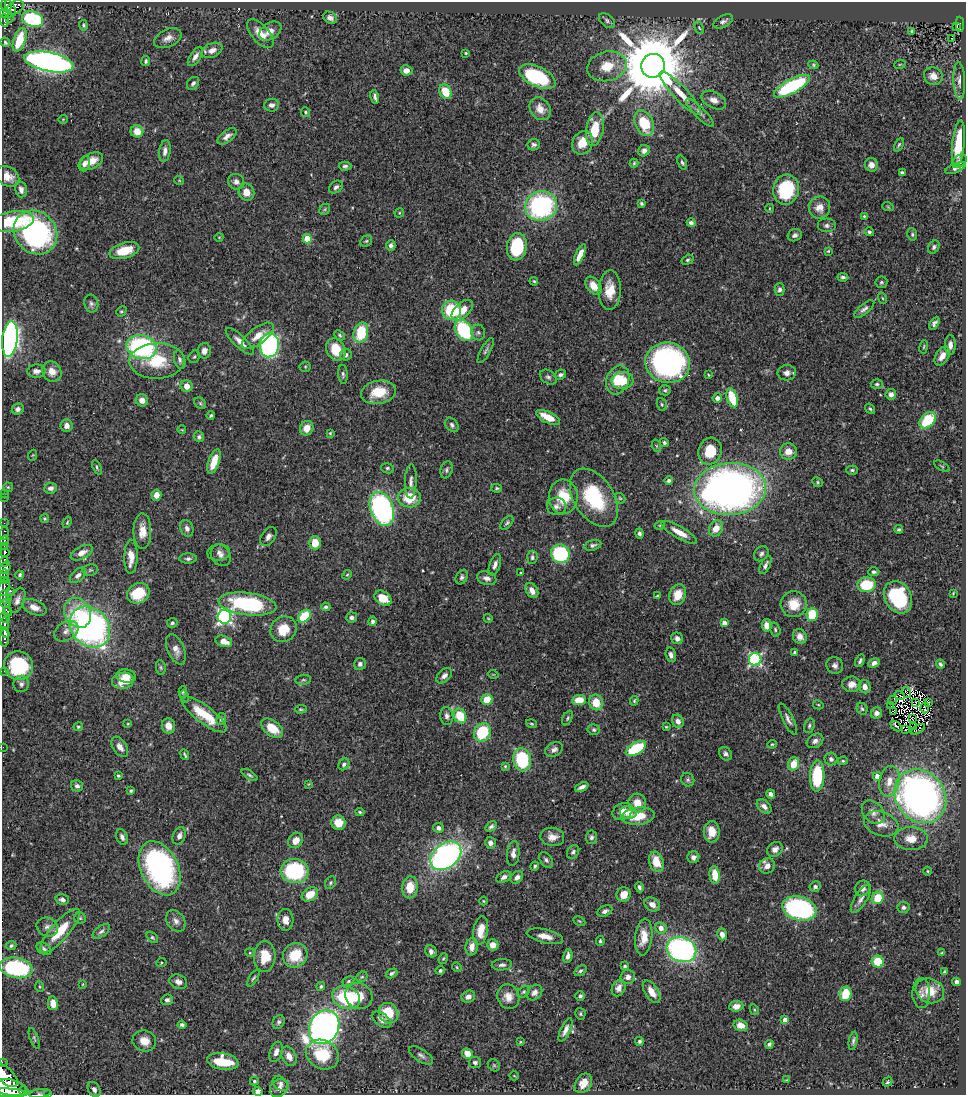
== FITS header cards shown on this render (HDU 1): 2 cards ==
NAXIS1  =                  964
NAXIS2  =                 1093

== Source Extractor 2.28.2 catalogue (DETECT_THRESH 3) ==
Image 964 x 1093 px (HDU 1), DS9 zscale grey, 1 PNG px = 1 image px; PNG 968 x 1097 px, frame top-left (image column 1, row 1093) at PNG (2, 2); each listed source drawn as its Kron ellipse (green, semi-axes under 4 px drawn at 4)
Background 0.437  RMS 0.02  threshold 0.0614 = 3 sigma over >= 5 px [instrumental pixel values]
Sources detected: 519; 5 with non-positive FLUX_AUTO (blend fragments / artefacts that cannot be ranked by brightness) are neither listed nor drawn; of the other 514, the 500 brightest by FLUX_AUTO listed and drawn (14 fainter detections omitted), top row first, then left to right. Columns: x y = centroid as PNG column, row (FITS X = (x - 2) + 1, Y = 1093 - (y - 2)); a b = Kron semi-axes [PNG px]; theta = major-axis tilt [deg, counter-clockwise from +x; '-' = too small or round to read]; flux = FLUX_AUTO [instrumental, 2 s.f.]
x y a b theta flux
6 5 6 5 - 190
15 7 9 6 29 230
10 8 8 4 -63 180
6 14 7 4 -10 89
330 18 7 5 -33 4.4
9 19 2 2 - 3.9
32 19 11 7 -19 130
4 20 6 3 -85 65
607 21 9 6 -40 3.9
723 21 10 6 27 5.1
960 24 8 3 -88 86
83 25 5 4 - 2
957 26 4 3 - 14
699 28 7 3 -65 1.6
270 31 12 8 34 11
912 31 4 3 - 2.1
260 34 17 8 -49 18
168 38 14 8 24 9.5
951 38 2 2 - 1.1
20 40 12 6 70 41
5 42 5 4 - 1.9
212 50 11 7 23 9.1
466 53 3 2 - 1.3
195 57 11 5 57 6.6
146 61 5 4 - 2.4
49 62 25 9 -12 710
900 64 6 3 19 1.3
813 65 5 4 - 1.8
607 66 20 14 14 30
653 66 12 11 - 17000
406 70 6 5 - 7.5
933 76 10 8 -29 12
537 77 19 10 -26 99
959 81 19 6 -87 7.4
193 83 7 5 50 3.7
792 86 20 7 29 130
445 92 8 6 -66 32
680 93 29 7 -46 26
375 97 7 3 -77 3.7
714 100 13 8 -28 9.7
272 105 7 6 - 6.1
540 109 12 9 -53 15
306 112 5 4 - 2.1
700 113 19 5 -45 6.8
63 119 5 3 - 1
644 123 13 9 -67 53
595 129 17 8 81 38
137 131 6 6 - 16
227 136 11 5 37 7
583 143 12 10 64 25
958 144 23 6 84 48
534 145 6 5 - 3.8
899 145 7 4 65 2.2
165 151 11 6 82 6.9
644 151 6 5 - 6.4
91 161 12 7 26 20
959 161 8 5 41 6.3
634 163 4 4 - 1.8
682 163 7 4 -70 2.9
84 164 8 5 72 6.4
871 165 6 6 - 9.4
345 166 6 4 2 3.1
955 168 11 4 23 4.4
902 173 4 3 - 2.8
8 176 12 9 -33 13
179 180 5 3 - 1.1
236 182 8 7 - 5.9
336 187 8 5 38 4.4
21 189 8 5 -76 6.5
786 190 15 13 80 100
246 192 9 7 -67 15
641 203 4 3 - 2.2
541 206 16 14 22 210
819 207 11 10 - 14
888 207 6 3 -19 1.5
770 208 4 3 - 1
325 209 6 4 47 2.1
399 213 5 4 - 1.5
864 216 3 3 - 1.5
13 221 21 10 9 77
691 223 4 4 - 4.2
827 226 9 7 0 4.6
35 232 23 20 -45 240
869 232 5 4 - 2.7
912 234 6 5 - 2.7
795 235 7 6 - 4.8
219 237 4 3 - 1
307 239 4 4 - 38
366 241 6 5 - 2.4
391 245 5 4 - 4.3
517 247 14 9 81 86
934 247 7 5 59 3.5
124 251 15 7 16 37
828 251 4 3 - 1.5
580 255 11 4 66 13
687 260 6 4 30 2.6
843 277 5 4 - 3.3
534 281 4 3 - 1.4
881 282 6 6 - 2.5
594 286 10 6 -52 17
779 289 6 5 - 4.2
610 290 19 11 88 25
882 298 6 3 -70 1.6
91 303 9 7 -77 4.4
864 309 12 5 39 4.9
452 310 10 9 - 73
462 310 13 7 43 22
121 311 5 4 - 1.9
934 323 7 4 60 4.3
464 330 11 8 -59 120
478 332 8 7 - 3.7
361 333 10 7 75 57
340 335 6 4 -42 2.2
258 336 19 8 37 18
10 339 18 7 84 610
240 341 18 6 -43 12
269 345 12 9 84 280
950 345 10 5 -89 7.5
142 347 15 12 -14 240
924 347 7 3 81 1.7
336 350 12 9 -63 32
204 351 8 6 82 9.1
486 351 14 5 61 4
346 355 6 5 - 4.2
942 356 10 6 60 12
194 357 6 5 - 2.4
180 360 9 5 -75 4.6
157 361 27 17 2 55
668 363 22 20 -12 340
305 367 6 5 - 1.9
36 371 9 6 1 6.8
52 371 10 9 - 14
787 373 9 7 4 7.7
343 374 9 5 -86 3.4
560 375 6 4 28 3.9
708 375 3 2 - 1.4
548 377 9 6 -34 4.2
618 380 15 11 67 33
623 381 11 8 4 27
877 384 6 4 -2 2.8
187 386 6 6 - 11
665 390 6 5 - 2.5
378 392 18 11 11 38
891 394 5 5 - 6.9
717 398 5 4 - 6.3
732 398 10 5 -73 51
142 400 6 6 - 11
200 403 6 5 - 2.2
662 404 6 5 - 2.1
18 409 6 5 - 4.6
870 409 6 4 -55 2.4
211 415 4 3 - 2.4
548 417 13 5 -25 23
928 420 9 6 45 67
452 425 8 6 -53 3.9
67 426 6 6 - 8.1
307 428 7 6 - 16
182 430 4 3 - 1
330 433 3 2 - 1.4
199 437 5 5 - 3.4
664 443 4 4 - 2.3
657 446 6 4 -70 1.8
710 451 13 11 72 37
788 451 8 8 - 13
33 455 5 3 - 1.1
214 462 13 5 71 25
942 466 8 3 -29 1.7
97 467 8 4 -67 2.7
387 468 6 5 - 2.5
447 470 9 5 75 3.1
852 470 6 4 0 2.6
669 480 4 4 - 2.9
411 481 17 6 88 7.1
818 482 5 4 - 1.9
8 487 5 5 - 1.7
51 488 6 5 - 5.6
497 488 5 4 - 1.9
730 489 36 26 4 880
4 493 2 2 - 5
156 495 5 5 - 15
4 497 2 2 - 3.1
563 497 17 14 -88 38
409 498 11 10 - 39
594 498 32 20 -57 94
620 498 6 4 -44 2
557 506 10 9 - 6
382 509 17 11 -69 290
45 518 4 4 - 1.8
67 522 6 4 69 1.8
4 523 2 2 - 5.7
507 523 8 5 47 2.9
660 525 5 3 - 1.4
187 528 8 6 -68 5.8
716 528 8 6 61 16
899 529 4 3 - 2.4
142 531 18 9 -89 18
679 532 20 6 -30 17
4 533 6 3 82 42
639 533 5 4 - 3.6
268 537 10 7 56 5.7
4 541 5 3 - 190
315 543 6 6 - 23
593 545 9 5 15 3.7
4 547 4 3 - 170
219 552 11 8 6 6
5 553 5 3 - 250
82 553 12 6 27 10
560 554 9 9 - 120
761 554 8 6 47 4.4
221 555 11 9 -55 7.1
131 557 17 6 89 18
532 557 6 5 - 3.2
188 559 8 5 0 4
4 562 5 3 - 110
495 565 11 5 71 6.2
765 565 10 4 64 5.1
5 568 6 5 - 520
90 570 8 5 12 2.7
874 572 5 4 - 3.2
521 573 3 2 - 1.4
4 575 6 3 86 82
20 575 4 3 - 2.5
78 575 9 6 42 5.5
347 575 5 4 - 1.6
462 577 7 5 58 3.4
487 578 10 6 -17 7.1
4 580 3 2 - 62
866 585 9 7 5 59
4 587 9 5 74 200
11 591 3 2 - 40
532 591 8 5 -59 9.4
138 593 11 9 32 42
953 593 3 2 - 1.2
657 595 3 2 - 1.3
678 595 10 8 68 21
4 597 6 3 -79 120
898 597 17 13 -62 120
383 598 9 6 -34 22
17 600 13 7 69 7.6
5 603 5 4 - 74
247 604 29 11 -7 160
794 604 13 13 - 27
34 607 13 7 -22 13
326 607 4 4 - 2.9
7 611 5 4 - 120
77 613 15 12 -60 38
812 615 6 5 - 53
304 616 7 5 43 57
224 617 7 7 - 330
352 617 5 5 - 4.4
5 618 5 5 - 95
488 618 4 3 - 1.1
373 621 5 4 - 4
172 623 5 4 - 2.4
724 623 4 4 - 10
4 624 6 3 -90 270
767 625 6 5 - 13
90 627 22 18 -47 460
283 629 14 12 42 29
775 629 7 5 -74 2.9
66 631 13 9 30 9.2
5 633 5 3 - 300
800 636 8 6 -63 9.2
4 638 9 3 -90 250
677 638 6 5 - 6.7
224 641 8 5 -20 14
176 649 16 8 -67 11
795 652 3 3 - 2.3
671 655 7 5 -75 6
755 659 6 6 - 200
860 661 6 3 63 2.8
874 663 6 4 28 5.2
360 664 6 6 - 4.6
940 664 5 3 - 2.4
19 666 15 14 - 98
835 666 9 8 - 5.7
161 668 7 5 -82 2.6
4 671 2 2 - 6.9
493 674 5 3 - 1.1
126 676 10 6 -10 12
444 676 9 6 42 5.8
303 680 8 5 8 3
123 681 11 8 8 28
21 684 8 7 - 5.7
852 684 9 8 - 11
865 686 7 5 -66 8.2
183 692 6 4 90 2
906 693 6 2 -54 1.1
900 695 5 2 - 1.1
184 696 6 3 -73 1.7
487 699 5 5 - 24
579 700 7 5 7 25
634 701 5 3 - 1.9
892 701 4 2 - 1.7
596 702 8 7 - 26
929 702 3 3 - 1.8
915 703 3 2 - 1.6
818 705 5 4 - 1.5
891 705 4 2 - 1
925 708 5 3 - 1.3
301 709 6 3 2 1.9
862 709 6 5 - 2.7
894 711 2 2 - 1.6
877 713 6 5 - 6.7
204 714 27 8 -37 47
447 716 9 6 -84 5.1
460 716 7 6 - 43
567 718 8 4 62 2.4
221 719 6 5 - 3.3
788 719 17 5 -63 6.4
912 719 3 2 - 1.4
678 721 7 5 -62 7.4
128 724 4 3 - 1.2
531 724 5 3 - 1.7
168 726 8 6 -74 14
809 726 7 5 71 2.9
896 726 6 2 -41 1.3
914 726 2 2 - 1.7
78 727 5 4 - 2.2
666 727 4 3 - 1.3
272 728 12 7 -37 27
918 729 8 2 29 4.2
594 730 6 5 - 2.8
905 730 3 2 - 1.3
482 732 9 8 - 75
815 741 9 6 31 6.3
772 744 5 4 - 1.6
3 747 2 2 - 57
120 747 11 6 -56 9
636 748 11 6 31 83
554 750 9 7 28 5.7
725 754 7 6 - 4.2
185 755 5 2 - 2.1
831 759 6 6 - 4.2
522 760 11 9 -79 88
843 761 5 4 - 1.8
344 764 6 5 - 3.8
793 764 6 5 - 25
505 766 4 4 - 1.7
249 775 9 4 -33 2.6
118 776 4 3 - 1.8
817 776 15 7 88 76
877 776 4 4 - 11
688 780 7 6 - 3.1
889 781 15 10 79 19
308 784 4 3 - 1.1
77 786 6 5 - 4.3
582 787 7 3 23 5.4
131 791 4 3 - 2.3
771 794 5 4 - 5.1
920 796 28 24 -52 700
637 803 9 9 - 19
764 806 8 5 -42 6.4
360 812 4 4 - 2
622 812 10 8 30 16
873 812 13 9 -48 8.6
628 813 8 6 -5 9.2
638 816 16 8 6 34
338 823 7 7 - 20
881 824 17 12 -18 15
491 826 6 4 33 3.3
438 828 5 5 - 5.4
712 832 11 8 90 17
179 836 9 6 70 6.5
122 837 8 5 -67 5.2
552 837 12 9 -7 13
591 837 7 5 84 3.9
911 839 17 11 0 19
296 840 8 7 - 13
490 843 6 5 - 5.5
775 849 8 7 - 7.8
573 852 7 5 55 3.8
513 853 12 6 85 7.7
446 856 17 12 37 440
693 857 6 6 - 5.5
546 860 9 5 -53 3.9
656 862 10 7 -71 27
535 866 4 3 - 2.5
767 866 8 7 - 10
160 868 29 18 -63 310
295 871 14 12 -7 130
927 871 4 3 - 1.3
715 875 9 5 -83 21
504 877 8 5 28 5.1
517 877 7 5 47 6.1
331 883 6 5 - 2.5
410 887 11 7 85 26
639 887 5 3 - 3.4
815 887 6 5 - 3.8
863 888 8 7 - 6.4
310 894 9 6 34 24
623 895 7 7 - 18
878 898 6 5 - 36
861 899 16 6 58 7.7
62 900 7 5 -14 5
484 901 4 3 - 1.1
652 904 8 6 -32 9.3
903 907 6 5 - 3.8
799 908 17 12 -16 230
605 911 8 5 25 5
80 918 6 5 - 2.3
285 920 11 8 -87 14
176 921 11 8 -54 7.4
579 921 6 3 -27 1.5
47 927 11 9 -24 6.8
661 928 6 5 - 8.2
481 930 14 7 82 20
60 931 28 9 48 42
101 931 10 5 37 3.9
722 934 6 4 -72 8.4
545 936 18 6 -13 14
152 937 7 4 -44 2.2
644 937 18 8 84 19
600 941 5 4 - 2.3
493 945 5 5 - 13
11 946 5 4 - 2.5
472 947 9 6 80 10
44 949 8 5 -33 3.6
681 950 15 12 -21 340
431 951 6 5 - 5.6
250 953 5 3 - 1.2
942 953 4 3 - 1.5
295 955 13 12 - 43
265 956 15 11 87 29
568 956 7 4 78 5.8
443 959 5 4 - 1.7
878 962 6 6 - 41
161 963 5 4 - 1.9
502 965 10 5 4 4.7
625 966 4 3 - 3.2
457 967 5 4 - 1.6
16 968 16 10 -11 140
440 970 5 4 - 3.8
580 971 6 4 38 3
945 972 3 3 - 3.1
392 973 6 4 29 3.4
362 977 6 5 - 2.1
628 977 7 7 - 7
253 978 9 4 58 2.5
348 981 6 4 28 2.1
178 982 9 7 -23 6.8
956 982 4 4 - 5.5
83 984 4 2 - 1.1
321 986 5 4 - 2.3
40 987 5 3 - 1.5
619 988 8 6 65 7.9
930 991 14 12 -24 24
524 992 7 5 42 2.4
534 992 9 7 44 6.8
652 992 12 6 -57 17
921 993 15 9 90 7.6
845 994 7 6 - 41
359 996 14 12 -34 21
580 996 5 4 - 3.4
468 997 7 6 - 8.1
508 997 12 10 -71 14
346 998 14 11 -22 100
167 1000 6 5 - 3.8
53 1003 7 5 -78 12
736 1006 7 5 5 9
754 1010 5 4 - 1.8
388 1013 10 9 - 41
580 1014 6 5 - 2.2
382 1020 11 6 -37 8.1
785 1020 4 4 - 9.7
279 1022 7 5 67 3.4
182 1025 4 4 - 3.2
741 1025 7 5 -16 12
324 1027 17 14 62 1100
565 1030 13 5 66 7.4
34 1038 11 4 -69 2.5
144 1041 12 10 -17 15
639 1041 4 4 - 2.6
853 1041 9 3 80 3.3
520 1042 4 3 - 1
769 1044 4 3 - 2.8
276 1052 10 6 69 8.4
467 1053 5 5 - 17
322 1055 17 14 -28 57
421 1055 14 6 -33 5.3
289 1056 10 7 -63 12
223 1061 16 8 -10 50
475 1062 6 5 - 3.7
2 1063 3 2 - 39
494 1065 7 5 -44 2.4
5 1075 15 7 -44 1300
514 1076 5 2 - 1.1
787 1080 3 2 - 1.3
254 1081 4 4 - 1.8
888 1082 5 3 - 1.8
583 1083 10 8 56 13
281 1084 8 6 -35 5.4
9 1087 17 8 -12 2400
279 1088 10 8 43 8
94 1089 8 6 -58 5.8
24 1091 5 3 - 120
258 1091 5 4 - 4.9
8 1093 19 4 -3 1600
40 1093 11 3 6 2.7
47 1094 2 2 - 5.2
At the frame edge (FLAGS 8, measured only in part): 6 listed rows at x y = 3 747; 2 1063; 5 1075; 8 1093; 40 1093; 47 1094
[14 fainter detections neither listed nor drawn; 5 non-positive-flux detections neither listed nor drawn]